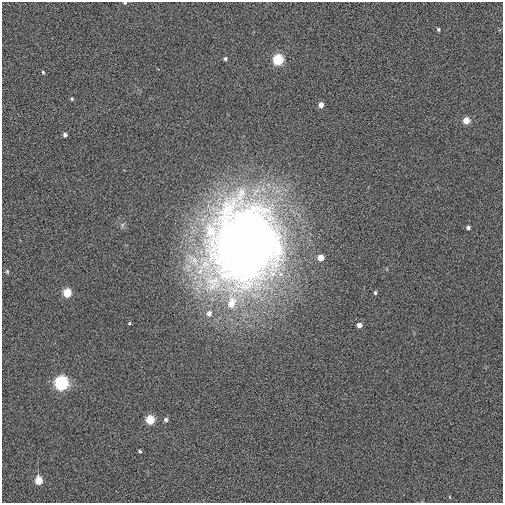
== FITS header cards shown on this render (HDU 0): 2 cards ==
NAXIS1  =                  501 / Axis length
NAXIS2  =                  501 / Axis length

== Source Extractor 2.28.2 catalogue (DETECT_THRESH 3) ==
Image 501 x 501 px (HDU 0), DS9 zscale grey, 1 PNG px = 1 image px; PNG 505 x 505 px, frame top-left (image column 1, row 501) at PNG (2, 2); no overlay
Background 0.0106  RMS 0.28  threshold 0.837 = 3 sigma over >= 5 px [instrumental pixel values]
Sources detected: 26; all 26 listed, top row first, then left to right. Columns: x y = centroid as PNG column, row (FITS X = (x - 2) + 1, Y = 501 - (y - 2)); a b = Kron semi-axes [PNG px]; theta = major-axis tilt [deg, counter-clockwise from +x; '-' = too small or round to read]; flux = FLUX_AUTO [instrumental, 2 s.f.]
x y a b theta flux
125 3 4 3 - 21
438 29 4 4 - 32
225 59 4 4 - 35
278 60 6 6 - 1300
43 72 4 3 - 24
72 99 5 4 - 22
321 105 5 4 - 120
466 120 5 5 - 240
65 135 4 4 - 67
122 225 6 4 71 32
468 227 4 3 - 47
244 245 74 64 77 24000
321 257 5 5 - 180
7 271 5 4 - 25
67 293 5 5 - 480
375 293 4 3 - 28
231 303 15 9 76 390
209 313 7 7 - 97
129 323 4 3 - 18
359 325 4 4 - 100
61 383 7 6 - 3200
150 420 5 5 - 560
166 420 5 4 - 52
140 451 4 3 - 23
39 480 6 5 - 350
450 497 5 3 - 14
At the frame edge (FLAGS 8, measured only in part): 1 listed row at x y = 125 3